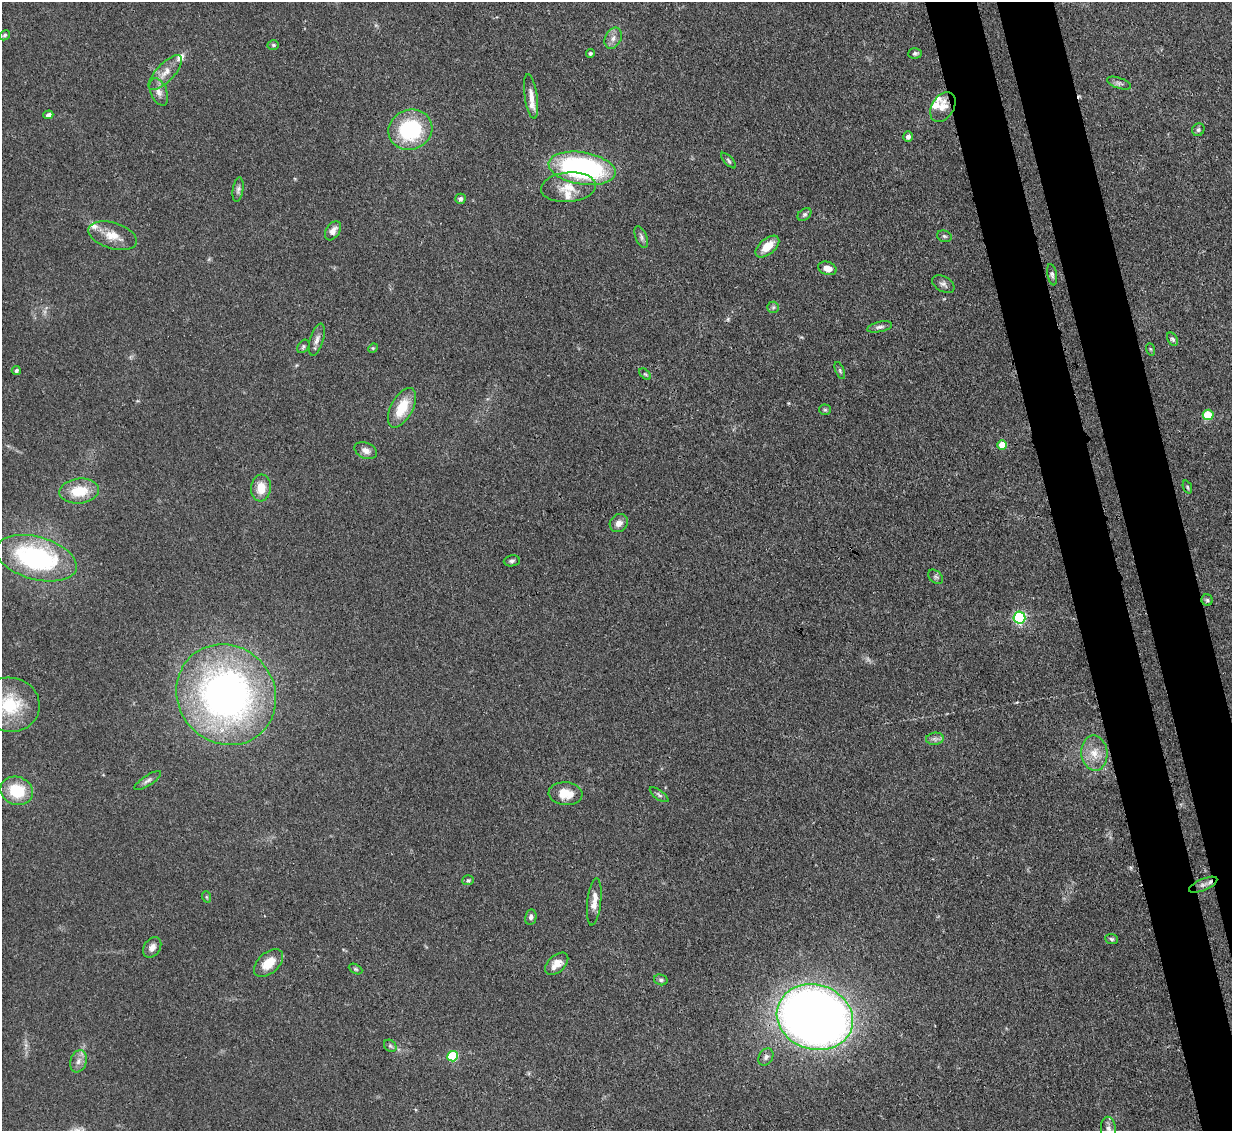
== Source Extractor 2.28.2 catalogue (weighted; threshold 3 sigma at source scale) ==
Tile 6 of 4 x 4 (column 2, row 2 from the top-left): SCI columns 1314-2543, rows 2470-3598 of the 5083 x 5061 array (HDU 1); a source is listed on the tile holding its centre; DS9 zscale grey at full resolution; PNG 1234 x 1133 px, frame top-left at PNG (2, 2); each listed source drawn as its Kron ellipse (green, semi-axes under 4 px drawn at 4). Shown black and unused: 8% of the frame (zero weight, under 3 of 4 exposures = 9% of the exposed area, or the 3 px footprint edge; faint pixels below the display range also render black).
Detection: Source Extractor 2.28.2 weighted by HDU 2 'WHT'; one run over the whole footprint, this tile lists its part. Background 0.124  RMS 0.0049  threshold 0.0222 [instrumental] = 3 sigma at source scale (4.5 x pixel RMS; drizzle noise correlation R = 1.50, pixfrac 1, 0.05/0.05 arcsec/px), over >= 5 px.
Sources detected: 85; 1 too faint to see at this stretch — neither listed nor drawn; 7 inside a brighter listed object's ellipse — not listed separately; the other 77 listed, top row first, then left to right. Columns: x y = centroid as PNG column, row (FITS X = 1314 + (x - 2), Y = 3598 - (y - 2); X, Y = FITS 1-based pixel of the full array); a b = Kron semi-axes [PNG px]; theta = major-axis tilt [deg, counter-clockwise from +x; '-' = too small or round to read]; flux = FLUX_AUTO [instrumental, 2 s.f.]
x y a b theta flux
5 35 5 4 - 0.82
613 38 11 8 61 2.7
273 45 5 5 - 0.82
590 53 4 4 - 0.94
915 53 7 5 5 1
165 72 22 9 46 5.7
1119 83 12 5 -19 1.4
159 92 14 8 -67 3.4
531 96 22 6 -82 4.1
943 107 16 11 58 4.9
48 115 5 4 - 1.7
410 130 22 20 22 41
1198 130 6 6 - 1.1
908 137 5 4 - 2
729 161 10 4 -46 1.1
582 168 34 16 -9 93
568 187 27 14 5 11
238 190 12 5 81 1.5
460 199 5 5 - 1.3
804 214 8 5 39 1.1
333 231 10 6 56 3.2
113 236 25 13 -17 8.1
944 236 7 5 -17 1
641 237 11 5 -69 1.6
767 247 14 7 41 8.5
827 268 9 6 -17 4.2
1052 275 11 4 -80 1.3
943 284 12 7 -29 1.9
773 307 6 5 - 0.97
880 327 13 5 13 1.7
1172 339 7 4 -56 1.1
317 340 16 6 73 2.7
303 346 7 5 51 0.94
373 348 5 4 - 0.57
1150 349 6 4 -71 0.65
16 370 4 4 - 1.2
840 371 9 4 -69 1
645 374 7 4 -43 0.79
402 408 21 11 62 14
825 410 6 5 - 0.8
1208 415 5 5 - 18
1002 445 5 5 - 11
366 451 12 7 -25 2.9
1187 487 7 3 -68 0.65
261 488 13 10 85 7.6
79 491 20 12 6 14
619 523 10 8 44 3.2
36 558 41 21 -15 71
512 561 8 5 7 1.2
935 577 8 6 -41 1.2
1207 600 5 5 - 0.82
1019 618 6 6 - 71
226 695 52 48 -50 230
10 705 30 27 -14 25
935 739 9 6 6 1.7
1094 753 17 13 -87 7.8
148 780 15 5 33 1.9
17 791 16 14 -21 18
565 794 17 11 -5 8.5
659 795 11 4 -36 1.1
468 880 6 5 - 0.82
1203 885 15 5 24 2.3
207 897 6 3 -70 0.61
594 902 24 7 83 4.8
531 917 8 5 79 1.6
1111 939 6 5 - 0.95
152 947 11 8 55 3.1
268 963 17 10 42 8.3
557 964 14 8 42 5.2
355 969 7 4 -27 0.81
661 980 7 5 -14 1.1
815 1017 39 32 -18 520
390 1046 7 5 -44 1
453 1056 5 5 - 30
766 1057 9 7 60 1.7
78 1061 11 8 70 2.9
1108 1129 12 7 -85 2.7
Isophote crosses this tile's border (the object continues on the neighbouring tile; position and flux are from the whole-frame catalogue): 2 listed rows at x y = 10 705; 1108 1129